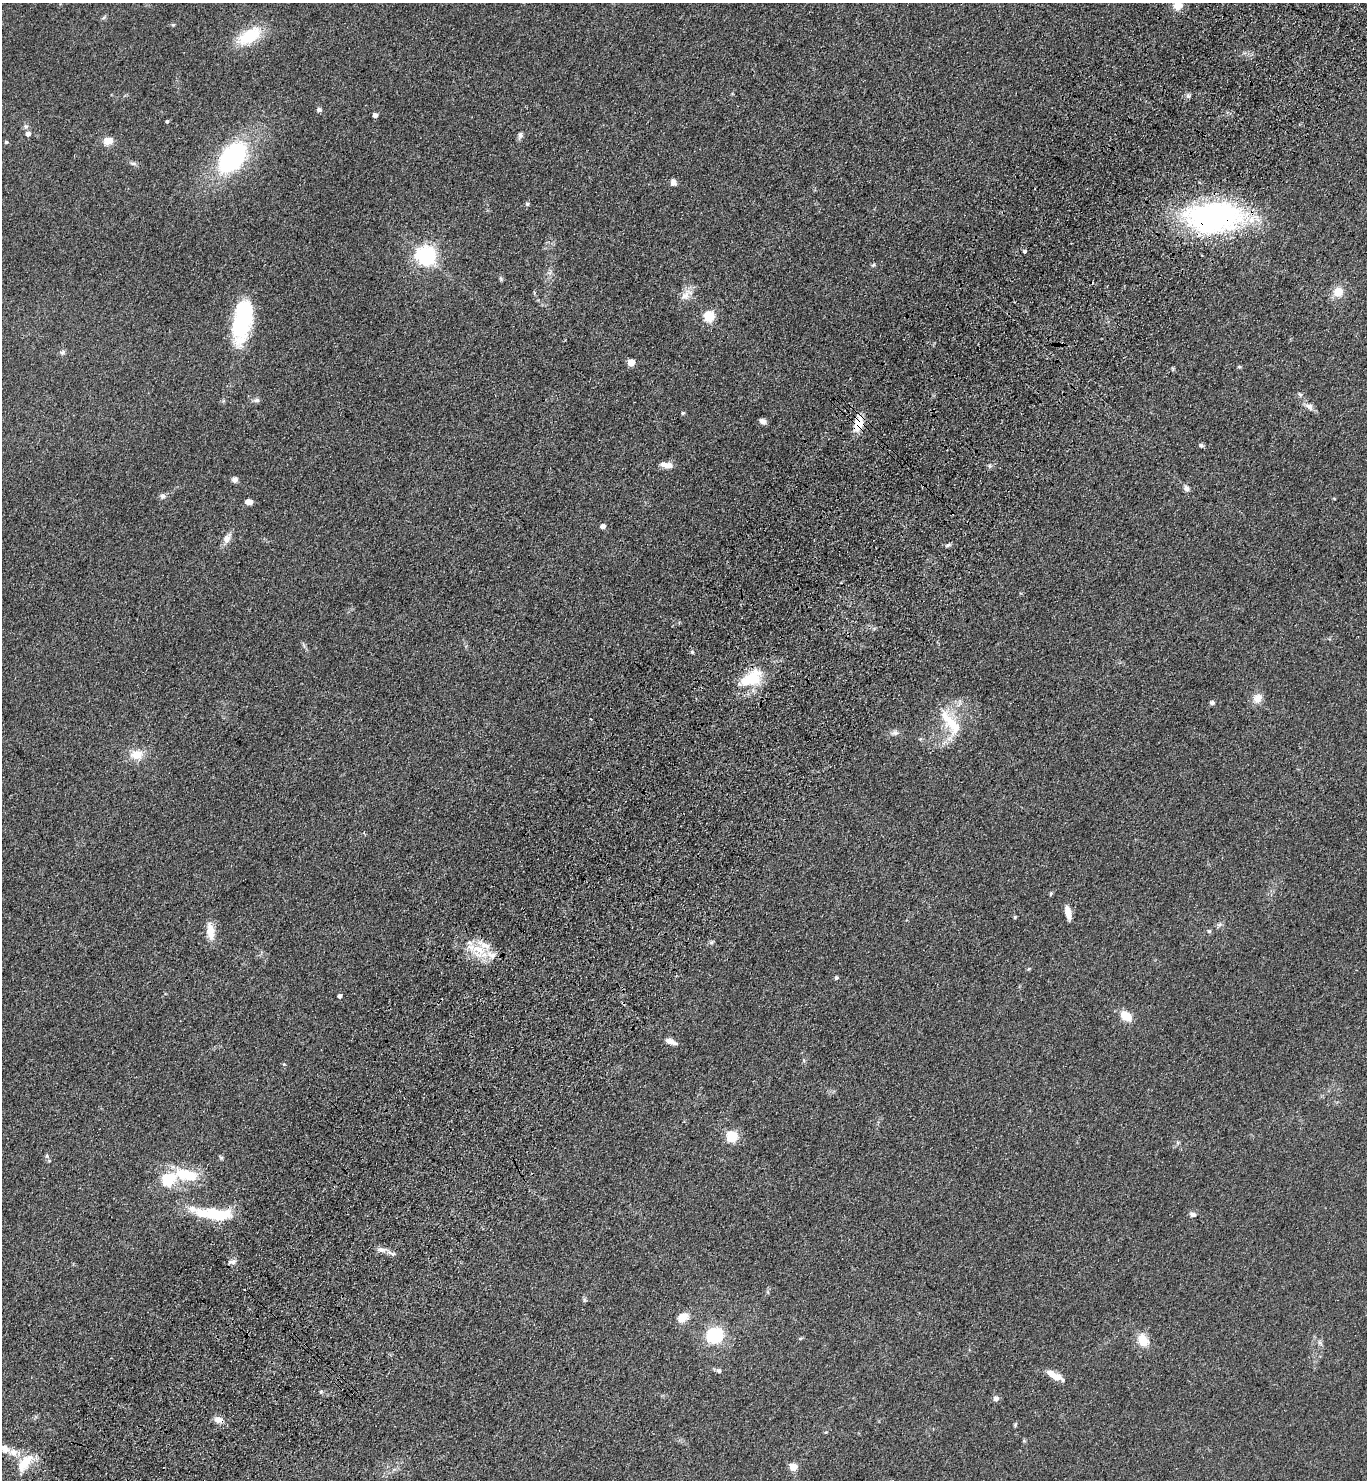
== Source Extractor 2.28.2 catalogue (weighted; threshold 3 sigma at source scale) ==
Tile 10 of 4 x 4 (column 2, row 3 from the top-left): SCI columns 1757-3121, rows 1562-3039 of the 6103 x 6077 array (HDU 1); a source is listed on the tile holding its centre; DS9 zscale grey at full resolution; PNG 1369 x 1482 px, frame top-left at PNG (2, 3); no overlay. Shown black and unused: <1% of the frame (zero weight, under 3 of 4 exposures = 6% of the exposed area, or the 3 px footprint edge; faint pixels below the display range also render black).
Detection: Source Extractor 2.28.2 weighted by HDU 2 'WHT'; one run over the whole footprint, this tile lists its part. Background 0.0907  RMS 0.0088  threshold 0.0396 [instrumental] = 3 sigma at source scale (4.5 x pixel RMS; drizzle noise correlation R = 1.50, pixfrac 1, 0.05/0.05 arcsec/px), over >= 5 px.
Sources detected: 97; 3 inside a brighter object's white glare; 1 cosmic-ray / hot-pixel residue — not listed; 8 inside a brighter listed object's ellipse — not listed separately; the other 85 listed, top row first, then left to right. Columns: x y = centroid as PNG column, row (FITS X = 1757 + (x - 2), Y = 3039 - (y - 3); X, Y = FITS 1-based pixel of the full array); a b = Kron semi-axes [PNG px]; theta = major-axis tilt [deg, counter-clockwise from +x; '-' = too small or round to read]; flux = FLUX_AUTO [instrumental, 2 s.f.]
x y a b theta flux
1177 4 13 10 -88 11
103 18 8 3 19 1.3
173 25 5 5 - 0.98
249 36 30 15 31 34
1188 95 8 5 -63 1.9
319 110 6 6 - 2
375 115 4 4 - 4.9
167 121 5 4 - 1
26 126 7 5 -68 2.1
28 134 5 5 - 4.3
520 135 9 6 81 2.6
108 141 10 8 14 8.5
6 142 4 4 - 1.2
232 157 23 14 50 170
133 164 10 4 -5 2
673 182 7 7 - 4.3
527 204 5 5 - 1.3
1214 217 65 34 1 200
1024 251 4 4 - 1.9
425 256 7 7 - 430
873 265 6 4 44 1.2
501 278 8 3 -71 1.2
1338 292 10 10 - 12
686 295 20 11 43 8.9
709 316 5 5 - 68
241 321 41 19 77 90
63 352 7 6 - 2.1
631 362 5 5 - 17
1239 367 6 4 0 0.95
1173 369 6 4 -71 1
256 400 8 6 0 2.6
1309 406 12 8 -34 4.5
683 413 4 3 - 1.2
763 421 7 6 - 3.5
858 424 16 9 76 17
1201 445 6 5 - 1.7
666 465 16 7 -7 6.3
235 479 8 7 - 2.8
1186 488 9 6 -43 3.1
162 496 8 7 - 2.5
249 502 6 4 2 9.8
602 526 4 4 - 5.6
227 538 16 9 60 6.3
948 545 8 4 27 1.7
692 652 5 4 - 1.1
754 678 28 19 75 28
1257 698 14 12 50 7.5
1212 703 4 4 - 2.8
953 725 34 21 -59 32
895 733 9 7 10 3
136 755 17 12 -3 13
1068 913 14 6 -76 8
1015 917 5 4 - 0.89
1219 925 8 5 31 1.9
210 931 18 8 -84 13
1209 931 6 5 - 1.3
712 942 6 4 46 1.4
479 950 24 20 -49 23
836 978 5 5 - 1.3
339 996 4 4 - 2.6
1126 1016 11 7 -36 18
670 1041 14 6 -22 5.5
284 1064 5 4 - 0.77
731 1136 6 5 - 76
47 1156 7 4 89 1.4
186 1175 29 12 -12 35
167 1180 6 6 - 93
214 1214 34 14 -13 35
1193 1215 7 5 -12 3.3
381 1250 12 7 -2 4.5
393 1254 5 4 - 1.3
232 1262 11 6 -6 3.4
682 1318 10 7 36 14
715 1335 14 13 - 48
1143 1341 17 11 -65 14
718 1371 7 6 - 2.2
1051 1374 15 8 -39 7.8
321 1392 6 4 86 1.1
996 1399 5 5 - 4.4
218 1420 12 7 -16 5.8
1015 1425 5 5 - 1
1024 1441 6 4 -19 0.91
13 1452 14 10 -31 8.7
25 1462 28 13 50 20
793 1467 5 5 - 24
Overlapping masked pixels (flux is a lower limit): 4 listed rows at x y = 1214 217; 858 424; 214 1214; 218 1420
Isophote crosses this tile's border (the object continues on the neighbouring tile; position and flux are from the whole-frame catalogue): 1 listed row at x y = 1177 4